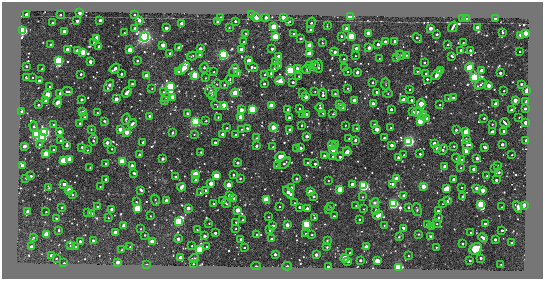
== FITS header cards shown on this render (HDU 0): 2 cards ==
NAXIS1  =                  541 / length of data axis 1
NAXIS2  =                  277 / length of data axis 2

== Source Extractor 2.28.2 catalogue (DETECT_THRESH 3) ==
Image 541 x 277 px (HDU 0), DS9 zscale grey, 1 PNG px = 1 image px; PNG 545 x 281 px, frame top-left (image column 1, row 277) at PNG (2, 2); each listed source drawn as its Kron ellipse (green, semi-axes under 4 px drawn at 4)
Background -429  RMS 220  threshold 651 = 3 sigma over >= 5 px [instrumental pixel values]
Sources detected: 527; of the 527, the 500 brightest by FLUX_AUTO listed and drawn (27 fainter detections omitted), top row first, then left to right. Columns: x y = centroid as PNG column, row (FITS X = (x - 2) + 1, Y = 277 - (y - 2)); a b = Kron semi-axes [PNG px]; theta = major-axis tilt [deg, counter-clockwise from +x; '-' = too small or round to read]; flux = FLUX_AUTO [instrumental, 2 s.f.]
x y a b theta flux
79 13 3 3 - 1.1e+05
26 14 3 3 - 1.6e+05
252 14 3 3 - 1.7e+05
60 15 3 3 - 2.1e+04
134 15 3 2 - 2.0e+04
351 16 4 3 - 8.5e+05
221 17 3 2 - 1.1e+04
256 17 5 3 - 6.8e+04
283 17 3 3 - 4.2e+05
266 18 3 3 - 1.6e+05
462 18 3 3 - 5.4e+04
466 18 4 2 - 5.2e+04
495 18 3 3 - 1.2e+05
100 20 3 3 - 1.1e+05
139 20 4 3 - 1.6e+05
77 21 3 3 - 7.3e+04
235 21 3 3 - 4.2e+04
289 21 3 2 - 1.6e+04
218 22 3 3 - 2.8e+05
52 23 3 3 - 2.6e+04
181 23 3 3 - 1.8e+05
311 23 5 2 - 4.6e+04
327 26 3 2 - 1.2e+04
274 27 3 3 - 1.3e+06
453 27 5 2 - 3.4e+04
477 27 4 3 - 2.1e+05
135 28 3 3 - 1.2e+05
166 28 3 3 - 1.5e+05
229 28 2 2 - 1.1e+04
430 28 3 3 - 2.9e+05
346 29 3 3 - 3.1e+04
311 30 3 3 - 1.4e+05
23 31 4 3 - 7.5e+06
64 31 3 3 - 5.3e+05
124 33 2 2 - 1.4e+04
246 33 3 2 - 1.5e+04
294 33 3 3 - 3.5e+04
368 33 3 3 - 4.5e+05
503 33 3 2 - 2.4e+04
525 33 3 3 - 6.4e+05
437 34 3 3 - 6.7e+04
520 35 3 3 - 3.3e+04
341 36 3 3 - 3.9e+04
351 36 3 3 - 2.2e+06
145 37 4 4 - 1.1e+07
276 37 3 3 - 2.4e+06
97 38 3 3 - 5.5e+05
301 38 3 2 - 1.6e+04
417 38 5 3 - 3.8e+04
395 41 3 3 - 1.2e+05
244 42 3 2 - 2.7e+04
385 42 3 3 - 2.8e+05
94 43 3 2 - 2.1e+04
322 43 3 3 - 1.7e+04
463 43 2 2 - 1.0e+04
378 44 3 3 - 9.1e+04
51 45 3 3 - 2.2e+04
163 45 3 3 - 3.9e+05
448 45 3 2 - 1.3e+04
99 46 3 3 - 6.0e+04
309 46 3 3 - 1.1e+06
179 48 3 3 - 2.4e+05
356 48 3 3 - 9.3e+04
369 48 3 3 - 1.8e+05
67 49 3 3 - 1.7e+05
200 49 3 3 - 1.9e+05
241 49 4 3 - 9.1e+04
272 49 3 3 - 7.6e+04
130 50 3 3 - 7.6e+05
461 50 3 3 - 4.5e+04
470 50 3 3 - 3.8e+04
77 51 3 3 - 4.5e+05
520 51 2 2 - 1.1e+04
83 52 4 3 - 1.1e+06
334 52 4 3 - 4.7e+04
170 54 3 3 - 1.3e+05
309 54 4 3 - 8.8e+05
199 55 3 3 - 5.9e+04
223 55 3 3 - 1.0e+07
400 55 5 4 - 2.8e+04
406 55 3 3 - 2.8e+04
192 56 5 4 - 1.6e+04
355 56 2 2 - 1.2e+04
452 56 3 2 - 1.6e+04
279 57 3 3 - 6.7e+05
397 57 3 3 - 1.1e+05
344 59 3 3 - 2.0e+04
379 59 3 3 - 1.4e+04
249 60 3 3 - 4.1e+05
59 61 3 3 - 6.9e+06
90 61 3 3 - 1.5e+05
137 61 3 3 - 3.3e+04
275 61 3 3 - 3.4e+04
424 63 3 3 - 2.5e+04
314 64 3 3 - 3.8e+04
279 65 3 3 - 2.5e+04
310 65 4 3 - 3.3e+04
26 66 3 2 - 2.8e+04
318 66 6 4 82 2.7e+04
252 67 6 3 -15 5.8e+04
345 67 4 3 - 1.4e+04
115 68 6 3 38 1.3e+05
204 68 5 4 - 2.5e+04
274 68 3 3 - 3.0e+04
297 68 3 3 - 3.7e+04
469 68 4 4 - 5.4e+05
42 69 2 2 - 1.1e+04
183 69 7 4 45 7.0e+05
306 69 4 4 - 3.1e+04
440 70 3 3 - 3.2e+05
481 70 3 3 - 1.6e+05
234 71 7 4 62 9.7e+04
290 71 3 3 - 5.9e+06
417 71 3 3 - 1.8e+04
178 72 3 3 - 6.5e+04
214 72 3 2 - 1.9e+04
347 72 3 3 - 2.1e+04
357 72 3 3 - 1.3e+05
238 73 3 3 - 3.4e+05
271 73 4 3 - 4.3e+04
426 73 3 2 - 1.4e+04
500 73 3 3 - 7.1e+04
81 74 3 3 - 3.0e+04
121 74 3 3 - 2.6e+04
195 75 3 3 - 2.5e+06
265 75 4 3 - 2.9e+04
437 75 6 3 55 1.4e+05
147 76 3 3 - 8.5e+05
299 76 3 2 - 2.2e+04
26 77 3 3 - 2.5e+04
32 77 2 2 - 1.4e+04
475 77 3 3 - 1.0e+07
205 78 3 2 - 1.1e+04
427 79 3 3 - 2.9e+04
230 80 5 3 - 2.0e+04
39 81 3 3 - 1.0e+05
280 81 4 3 - 2.5e+05
293 82 3 3 - 3.8e+04
372 82 3 2 - 1.3e+04
132 84 3 3 - 2.9e+04
217 84 5 4 - 1.5e+04
264 84 3 3 - 4.2e+04
386 84 6 4 -88 1.9e+04
481 84 6 2 34 1.9e+04
521 84 3 2 - 1.4e+04
224 85 3 3 - 2.7e+04
488 85 3 3 - 3.7e+05
109 86 6 3 60 3.9e+04
50 87 3 3 - 4.2e+04
170 87 4 3 - 5.7e+06
152 88 3 3 - 1.6e+04
348 88 4 3 - 1.5e+04
410 89 3 2 - 1.8e+04
68 91 5 3 - 3.7e+04
211 91 6 5 - 6.6e+04
504 91 2 2 - 1.3e+04
527 91 3 3 - 2.9e+05
127 92 5 3 - 6.4e+04
163 92 4 3 - 1.6e+04
303 92 3 2 - 1.1e+04
315 92 3 2 - 1.6e+04
377 92 3 3 - 6.4e+04
60 93 3 2 - 1.5e+04
235 93 4 3 - 1.2e+06
47 94 3 3 - 8.0e+05
323 94 5 3 - 5.0e+04
335 94 3 2 - 2.4e+04
388 94 5 3 - 1.5e+04
212 95 4 3 - 2.6e+04
172 97 3 3 - 4.8e+05
306 97 3 3 - 2.6e+05
166 98 5 4 - 1.8e+04
448 98 3 2 - 1.6e+04
453 98 3 3 - 2.6e+04
116 99 3 3 - 3.5e+05
81 100 3 3 - 6.9e+04
354 100 3 3 - 2.3e+05
403 100 4 3 - 6.1e+05
411 100 3 3 - 7.3e+04
515 100 3 3 - 3.9e+05
46 101 3 3 - 2.5e+05
164 101 3 3 - 1.8e+04
58 102 4 3 - 7.6e+04
526 102 3 2 - 6.1e+04
339 104 3 3 - 1.4e+05
373 104 3 3 - 1.8e+05
421 104 4 3 - 1.0e+06
496 104 3 3 - 5.3e+05
38 105 3 3 - 3.0e+04
216 105 5 2 - 1.5e+04
223 105 3 3 - 5.7e+05
440 105 4 4 - 2.0e+04
271 106 3 3 - 7.3e+05
343 107 3 3 - 1.2e+05
320 108 5 2 - 5.3e+04
288 109 3 3 - 4.7e+04
299 109 3 3 - 2.4e+04
391 109 3 3 - 5.8e+04
525 109 3 3 - 5.7e+04
241 110 3 3 - 3.7e+05
252 110 3 3 - 3.5e+06
512 110 4 3 - 1.7e+05
22 111 3 3 - 4.2e+04
82 112 3 3 - 5.3e+04
413 112 4 3 - 4.4e+04
417 112 5 3 - 7.0e+04
97 113 3 2 - 1.4e+04
187 113 3 3 - 6.3e+04
323 113 3 3 - 2.8e+04
302 114 3 3 - 7.9e+04
306 114 3 3 - 1.7e+05
333 114 3 3 - 1.3e+04
423 115 4 3 - 3.7e+04
149 116 3 3 - 3.2e+04
84 117 3 3 - 1.4e+04
218 117 3 2 - 1.1e+04
241 117 3 3 - 1.2e+06
519 117 2 2 - 1.1e+04
289 118 3 3 - 1.3e+05
484 118 3 3 - 2.6e+04
126 119 5 3 - 2.2e+04
427 119 3 3 - 3.6e+05
104 121 4 3 - 1.8e+04
206 121 3 2 - 1.9e+04
420 121 3 3 - 1.3e+06
195 122 3 3 - 1.0e+07
80 123 3 3 - 2.7e+04
505 123 5 2 - 2.9e+04
526 123 3 3 - 2.5e+05
132 124 5 3 - 5.5e+04
492 124 3 2 - 1.4e+04
54 125 3 3 - 2.8e+04
302 125 3 2 - 1.3e+04
345 125 3 2 - 1.4e+04
375 125 3 3 - 1.6e+05
34 126 5 4 - 2.3e+04
273 127 4 3 - 4.0e+05
227 128 3 2 - 1.8e+04
247 128 3 3 - 2.3e+04
357 128 4 3 - 1.8e+04
391 128 3 3 - 3.8e+04
91 129 4 3 - 1.3e+04
120 129 3 3 - 3.3e+05
242 129 3 2 - 1.1e+04
377 129 3 3 - 3.3e+05
290 130 3 3 - 8.4e+04
456 130 3 3 - 4.9e+04
492 131 3 3 - 7.3e+04
504 131 3 3 - 6.3e+04
45 132 3 3 - 9.4e+06
59 132 3 3 - 1.8e+05
126 132 3 3 - 4.9e+05
466 132 3 3 - 1.4e+06
172 133 3 3 - 4.1e+04
37 134 4 3 - 8.1e+06
194 134 3 2 - 1.3e+04
222 134 3 3 - 1.2e+05
236 135 3 3 - 4.7e+04
307 136 3 3 - 1.1e+05
42 138 3 3 - 2.8e+06
256 138 2 2 - 1.2e+04
384 138 3 3 - 6.2e+04
349 139 2 2 - 1.1e+04
93 140 5 2 - 2.3e+04
355 140 3 3 - 3.4e+04
466 140 3 3 - 1.7e+05
526 140 3 3 - 3.5e+04
61 141 3 3 - 7.0e+04
409 141 4 4 - 8.7e+06
107 142 3 3 - 1.6e+05
143 142 3 3 - 3.4e+04
215 143 3 3 - 1.3e+05
434 143 3 3 - 1.4e+05
336 144 3 3 - 6.4e+04
502 144 3 3 - 1.1e+05
40 145 3 3 - 4.3e+04
67 145 3 3 - 1.0e+05
332 145 4 4 - 3.5e+04
391 145 3 3 - 2.0e+05
467 145 6 4 -30 6.7e+04
24 146 3 3 - 2.2e+05
256 146 3 3 - 4.9e+04
454 146 3 3 - 1.5e+04
82 147 3 2 - 2.6e+04
273 147 3 3 - 4.0e+04
485 147 3 3 - 1.4e+05
301 148 3 3 - 7.7e+04
437 148 3 3 - 1.9e+05
112 149 3 2 - 2.0e+04
297 149 2 2 - 1.1e+04
443 149 5 3 - 5.2e+04
54 150 3 3 - 5.0e+04
87 150 2 2 - 1.1e+04
333 150 4 3 - 2.4e+05
466 151 4 3 - 5.4e+05
201 152 3 2 - 1.5e+04
347 152 4 3 - 7.0e+04
46 154 3 3 - 1.5e+06
420 154 3 3 - 4.0e+04
139 155 3 3 - 5.4e+04
404 155 2 2 - 1.2e+04
512 155 2 2 - 1.3e+04
280 156 5 4 - 5.3e+05
324 156 3 3 - 2.4e+04
333 157 4 3 - 4.8e+04
340 157 3 3 - 5.9e+04
399 157 3 3 - 2.0e+05
456 158 4 4 - 3.2e+04
477 158 3 3 - 1.3e+05
70 159 3 3 - 9.2e+05
163 159 3 3 - 1.1e+05
462 160 3 3 - 4.2e+04
63 161 3 3 - 2.1e+06
122 162 3 3 - 2.9e+06
105 163 3 3 - 3.5e+04
238 163 3 3 - 7.8e+04
284 163 7 3 43 2.7e+04
307 163 3 2 - 2.2e+04
315 164 3 3 - 5.8e+04
498 165 2 2 - 1.3e+04
22 166 3 3 - 4.9e+05
132 166 3 3 - 2.0e+05
277 166 3 3 - 8.7e+04
445 167 3 3 - 4.2e+05
90 168 3 2 - 1.3e+04
461 168 4 3 - 2.3e+04
495 168 3 2 - 1.7e+04
474 169 3 3 - 2.5e+05
499 172 3 3 - 6.0e+04
134 173 3 3 - 2.6e+04
195 174 3 3 - 1.4e+06
233 175 3 3 - 3.7e+04
31 176 3 3 - 4.5e+04
216 176 3 3 - 1.5e+06
487 176 3 2 - 1.3e+04
175 177 3 3 - 3.2e+04
26 178 3 3 - 1.4e+04
240 178 3 3 - 2.1e+04
106 179 3 3 - 5.4e+04
296 179 3 3 - 6.7e+04
397 179 3 3 - 1.0e+06
454 179 3 3 - 1.2e+05
196 180 3 3 - 3.9e+04
496 180 3 3 - 6.9e+04
328 181 2 2 - 1.2e+04
211 183 3 3 - 4.0e+05
64 184 3 3 - 1.8e+05
352 184 3 3 - 2.5e+05
393 184 3 3 - 1.1e+05
229 185 3 3 - 7.9e+05
100 186 3 2 - 1.1e+04
364 186 3 3 - 8.5e+06
423 186 3 3 - 4.3e+05
49 187 3 2 - 1.1e+04
181 187 4 3 - 2.0e+05
462 187 3 2 - 1.8e+04
291 188 3 3 - 1.1e+05
447 188 4 3 - 9.5e+05
477 188 3 3 - 2.6e+05
340 189 3 3 - 1.9e+06
69 190 4 4 - 5.6e+04
141 190 4 3 - 7.3e+04
206 190 3 3 - 4.3e+04
482 190 3 3 - 5.0e+05
310 191 3 3 - 3.2e+05
201 192 3 3 - 2.7e+04
289 192 7 4 -50 3.0e+05
73 195 3 3 - 1.9e+04
230 195 3 3 - 2.1e+05
404 195 3 3 - 1.1e+05
314 197 3 3 - 6.0e+04
362 197 4 3 - 1.2e+04
463 197 4 3 - 8.7e+04
234 198 3 3 - 8.1e+04
155 200 6 3 -72 1.6e+04
166 200 3 3 - 1.1e+05
266 200 3 3 - 2.4e+06
223 201 3 2 - 2.6e+04
447 201 4 3 - 4.9e+04
136 202 3 3 - 1.5e+04
213 203 3 3 - 2.1e+04
226 203 4 2 - 2.0e+04
294 203 3 2 - 1.6e+04
375 203 5 4 - 3.7e+04
393 204 4 3 - 1.1e+07
442 204 2 2 - 1.0e+04
481 204 3 3 - 4.3e+06
525 205 3 3 - 1.5e+06
331 206 4 2 - 1.7e+04
356 206 2 2 - 1.2e+04
62 207 3 3 - 2.4e+04
97 207 3 2 - 2.3e+04
280 207 3 2 - 1.4e+04
299 207 3 3 - 6.8e+04
408 207 3 3 - 3.7e+04
502 207 2 2 - 1.0e+04
518 207 6 3 -62 3.2e+04
137 208 3 3 - 2.4e+06
188 208 3 3 - 2.2e+05
112 209 3 3 - 1.9e+05
307 209 3 3 - 1.7e+05
329 209 3 3 - 1.8e+04
364 209 3 2 - 1.2e+04
237 210 3 3 - 4.5e+05
376 210 3 3 - 4.4e+04
417 210 7 4 -75 2.4e+04
28 211 3 3 - 2.2e+05
438 211 3 3 - 5.6e+04
46 212 3 2 - 1.4e+04
88 212 3 3 - 6.8e+04
91 214 3 3 - 7.5e+04
378 215 5 4 - 1.5e+05
150 216 2 2 - 1.3e+04
334 216 3 3 - 1.3e+04
268 217 2 2 - 1.4e+04
438 217 3 3 - 4.4e+04
56 218 3 2 - 2.5e+04
108 218 3 2 - 1.2e+04
314 218 4 2 - 1.7e+04
359 219 3 3 - 3.9e+04
243 220 3 3 - 4.4e+04
179 221 4 3 - 5.6e+06
236 222 3 3 - 2.5e+04
209 223 2 2 - 1.0e+04
307 224 3 3 - 4.2e+06
428 224 3 3 - 2.1e+05
437 224 4 4 - 1.7e+04
485 224 3 3 - 5.7e+04
124 225 3 3 - 3.9e+05
273 225 3 2 - 2.0e+04
287 225 3 3 - 2.2e+05
384 225 3 2 - 1.5e+04
431 227 3 3 - 2.1e+04
404 228 4 3 - 8.3e+04
141 229 2 2 - 1.3e+04
236 229 3 2 - 1.2e+04
59 230 3 3 - 2.8e+04
197 230 2 2 - 1.1e+04
270 230 3 3 - 2.2e+04
502 230 3 2 - 3.1e+04
115 233 3 3 - 5.9e+05
215 233 3 3 - 7.8e+04
470 233 3 3 - 2.7e+04
46 234 3 3 - 1.2e+06
257 234 3 3 - 1.8e+04
305 234 3 3 - 1.5e+04
418 234 3 3 - 1.3e+04
145 235 3 2 - 2.0e+04
312 235 3 3 - 1.7e+04
204 236 3 3 - 1.1e+05
431 236 4 3 - 4.1e+04
399 237 3 3 - 2.3e+04
33 238 3 2 - 1.3e+04
483 238 5 3 - 1.3e+05
178 239 3 3 - 1.2e+05
241 239 3 3 - 8.1e+04
271 239 3 3 - 2.7e+04
495 239 3 3 - 8.2e+04
93 240 3 3 - 3.4e+04
327 240 3 3 - 1.3e+04
80 241 3 3 - 4.6e+04
152 242 3 3 - 5.0e+05
512 243 3 3 - 2.3e+04
462 244 3 3 - 3.9e+04
70 246 3 2 - 2.4e+04
192 246 3 2 - 1.6e+04
207 246 3 2 - 1.9e+04
32 247 3 3 - 5.4e+04
75 247 3 3 - 3.3e+04
130 247 3 2 - 1.2e+04
244 247 3 2 - 2.5e+04
327 247 3 3 - 1.8e+04
366 247 4 3 - 3.6e+05
436 247 3 2 - 1.4e+04
199 249 3 3 - 2.8e+06
476 249 6 5 - 4.2e+05
122 250 3 2 - 1.8e+04
350 253 3 2 - 1.5e+04
275 254 3 3 - 7.8e+04
316 255 3 3 - 1.4e+05
51 256 3 3 - 1.5e+05
408 256 3 3 - 1.2e+04
56 258 2 2 - 1.3e+04
180 258 4 3 - 3.7e+05
194 258 4 2 - 2.1e+04
345 258 4 3 - 1.3e+06
481 258 3 3 - 5.1e+04
360 260 3 3 - 7.6e+04
348 261 3 3 - 1.0e+05
377 261 3 3 - 8.9e+05
470 261 3 2 - 1.9e+04
117 262 3 3 - 2.3e+05
64 263 3 3 - 1.9e+04
147 264 4 3 - 1.7e+04
193 264 4 3 - 1.2e+04
501 265 2 2 - 1.3e+04
256 266 4 4 - 2.6e+04
287 266 5 3 - 3.8e+04
328 267 3 3 - 7.9e+04
398 267 3 3 - 4.7e+06
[27 fainter detections neither listed nor drawn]